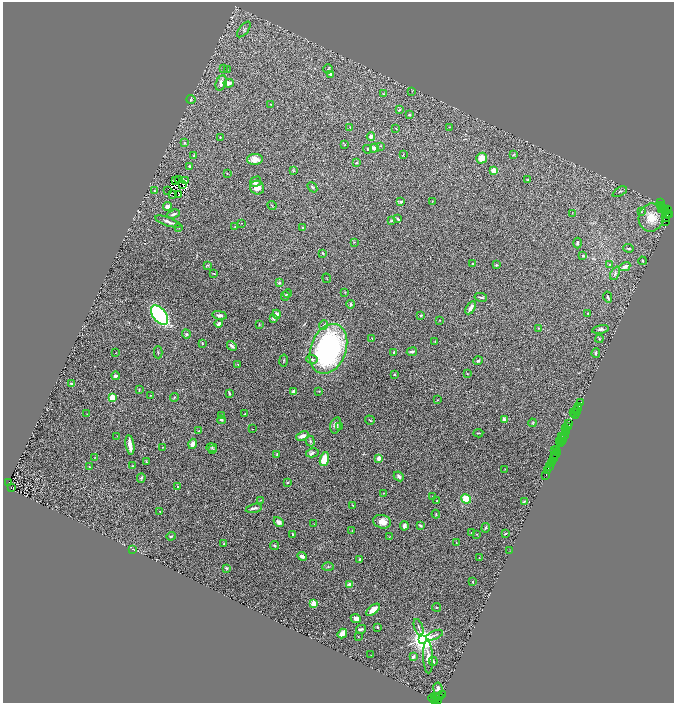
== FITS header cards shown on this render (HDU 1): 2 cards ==
NAXIS1  =                 1343
NAXIS2  =                 1401

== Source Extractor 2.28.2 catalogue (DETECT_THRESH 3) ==
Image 1343 x 1401 px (HDU 1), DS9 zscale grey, zoomed out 1/2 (1 PNG px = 2 x 2 image px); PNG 676 x 705 px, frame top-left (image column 2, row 1401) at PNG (3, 2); each listed source drawn as its Kron ellipse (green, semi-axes under 4 px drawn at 4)
Background 1.69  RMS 0.05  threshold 0.151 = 3 sigma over >= 5 px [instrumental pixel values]
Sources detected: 294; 40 cannot appear on this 1/2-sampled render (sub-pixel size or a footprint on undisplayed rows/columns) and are neither listed nor drawn; the other 254 listed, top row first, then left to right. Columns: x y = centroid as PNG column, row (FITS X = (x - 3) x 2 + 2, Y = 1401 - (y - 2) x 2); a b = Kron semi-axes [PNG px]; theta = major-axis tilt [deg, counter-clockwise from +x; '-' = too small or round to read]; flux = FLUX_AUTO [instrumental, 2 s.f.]
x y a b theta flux
244 29 9 4 52 23
224 68 4 2 - 6.5
328 69 5 3 - 9.5
227 70 2 2 - 3.5
330 74 4 3 - 17
221 83 8 5 68 59
229 83 5 4 - 51
412 91 4 3 - 7.5
384 94 3 3 - 5.9
191 99 4 3 - 7.2
271 104 2 2 - 5.9
400 110 3 2 - 5.5
409 115 3 3 - 8.8
449 127 2 2 - 3.3
350 128 3 2 - 6.2
396 128 4 2 - 4.2
371 136 4 4 - 24
220 137 2 2 - 6.6
185 143 3 3 - 12
344 145 3 2 - 4.1
380 146 3 2 - 5.3
374 148 4 4 - 49
367 149 4 3 - 10
194 155 3 2 - 6.3
403 155 3 2 - 6.4
514 155 4 2 - 6.4
481 158 6 5 - 110
255 159 8 5 2 72
357 162 3 3 - 13
190 166 4 3 - 13
494 170 4 4 - 70
293 171 4 3 - 8.4
227 173 3 2 - 4.3
179 179 2 1 - 3.6
176 180 3 1 - 8.5
528 180 3 2 - 5.7
186 181 3 1 - 2.4
255 182 6 4 31 40
183 185 2 1 - 0.21
312 187 6 3 -49 11
257 188 7 6 - 89
154 191 3 2 - 6.9
168 191 3 1 - 3.9
620 192 8 2 30 11
172 194 2 1 - 5.7
178 195 2 1 - 3.4
432 201 2 1 - 3.4
401 202 3 3 - 13
660 203 2 2 - 140
661 205 4 2 - 320
167 206 4 3 - 44
272 206 5 2 - 7.1
661 207 2 1 - 130
663 208 2 1 - 140
667 209 2 1 - 270
662 210 2 1 - 920
664 210 2 1 - 84
641 212 2 2 - 5.5
572 213 2 1 - 3.1
668 213 3 2 - 1100
173 214 7 3 19 20
670 214 3 2 - 300
651 217 14 12 78 170
665 217 2 1 - 110
398 219 4 2 - 19
391 221 3 3 - 7.1
168 222 13 3 -19 31
665 222 2 1 - 63
241 223 2 2 - 3
235 227 3 2 - 5.8
303 227 3 2 - 12
179 228 2 1 - 2.9
354 242 3 3 - 6
577 243 5 3 - 14
628 248 5 2 - 8.3
323 253 3 2 - 5.2
583 256 3 3 - 12
643 261 4 2 - 10
473 263 2 2 - 10
207 265 4 2 - 5.4
497 265 4 3 - 8.6
610 265 4 3 - 8.9
625 267 6 3 28 30
214 273 3 1 - 7.2
615 273 7 4 67 20
327 278 5 1 - 4.1
279 283 3 3 - 19
345 292 3 2 - 6.1
287 294 5 3 - 12
285 296 4 4 - 16
481 297 6 2 -11 13
608 297 5 2 - 14
351 304 4 2 - 14
471 308 7 3 58 64
588 313 3 2 - 12
277 314 4 4 - 46
160 315 11 6 -51 1200
220 315 7 3 -12 28
421 315 2 2 - 37
273 319 4 3 - 12
440 320 2 2 - 2.9
219 324 4 3 - 35
259 325 3 2 - 6
323 325 5 3 - 16
538 328 3 3 - 7.2
600 329 8 4 11 21
186 334 5 4 - 12
372 338 3 2 - 5.1
599 339 4 3 - 11
435 342 3 1 - 3.7
202 343 4 2 - 9.7
232 346 5 3 - 22
328 349 26 17 69 2200
158 352 6 3 -89 8.7
394 352 3 3 - 21
412 352 5 2 - 25
115 353 2 1 - 2.2
596 353 5 3 - 19
312 359 6 3 -4 18
284 361 6 2 79 7.7
478 361 4 3 - 13
238 364 2 2 - 3.4
467 374 3 2 - 5.3
394 375 3 2 - 9.6
115 376 4 3 - 22
72 384 3 2 - 42
139 389 3 2 - 4.9
319 391 3 2 - 5.2
294 392 4 4 - 30
229 393 3 2 - 8.7
151 395 2 1 - 3.5
112 397 3 3 - 570
174 397 4 2 - 6.9
438 400 2 2 - 4.4
581 402 2 1 - 62
579 406 2 1 - 150
578 408 2 1 - 160
576 411 3 1 - 200
573 412 2 1 - 38
87 414 2 1 - 2.4
245 414 3 2 - 20
575 414 5 2 - 170
221 416 3 3 - 21
504 419 3 3 - 25
221 420 4 3 - 20
370 420 5 2 - 8.4
532 423 4 3 - 6.9
568 423 2 1 - 68
336 425 8 5 74 47
339 426 3 2 - 6.6
567 427 4 3 - 470
252 429 2 1 - 4.7
566 429 4 1 - 440
199 431 2 1 - 5.3
567 431 2 2 - 160
566 432 2 1 - 130
478 433 5 2 - 11
117 436 2 1 - 2.4
302 436 6 4 21 50
562 436 3 2 - 380
565 436 3 1 - 320
561 438 2 1 - 160
563 440 2 1 - 73
310 441 5 3 - 14
560 442 3 1 - 230
562 442 2 1 - 100
193 444 5 3 - 56
560 444 2 1 - 120
130 445 10 3 -82 79
163 447 3 1 - 3.3
212 448 5 3 - 12
213 449 4 3 - 7.2
554 450 2 1 - 170
557 450 2 1 - 180
557 452 2 1 - 99
312 453 6 4 11 31
277 455 3 2 - 10
556 455 3 1 - 210
95 457 2 2 - 3.2
379 458 3 3 - 52
554 458 4 2 - 360
324 459 7 4 74 220
146 461 4 2 - 6.5
553 461 3 1 - 70
551 464 3 2 - 260
132 466 2 2 - 10
89 467 2 2 - 13
550 467 3 3 - 140
505 469 2 2 - 3.3
548 470 3 2 - 120
546 475 2 1 - 94
399 476 5 4 - 26
141 478 5 3 - 16
8 483 4 2 - 1100
287 483 2 2 - 24
177 487 2 2 - 38
11 488 3 2 - 1200
384 493 3 2 - 3.2
432 496 2 2 - 3.4
466 499 5 4 - 180
260 500 3 2 - 4.1
437 501 2 2 - 5
525 501 3 2 - 9.8
352 505 3 2 - 6
254 508 8 2 13 25
160 511 3 2 - 5.5
436 514 4 2 - 8.4
279 522 5 4 - 42
382 522 9 6 -13 90
314 524 3 2 - 3.6
420 525 4 2 - 16
404 526 4 3 - 36
486 528 5 3 - 12
352 531 2 2 - 2.8
471 533 3 2 - 7.1
477 534 2 2 - 4.1
505 534 3 2 - 6.5
293 535 4 2 - 14
171 536 5 3 - 12
389 537 3 2 - 4.1
456 542 2 2 - 3.6
224 543 4 3 - 7.4
275 546 4 3 - 13
133 549 3 2 - 6.9
510 550 3 2 - 3.8
302 556 5 3 - 38
479 558 2 2 - 4.1
360 559 3 2 - 11
328 567 6 2 0 8.4
227 568 3 2 - 19
473 582 2 2 - 7.8
349 585 2 2 - 140
314 603 2 2 - 230
436 607 4 2 - 7.5
373 610 8 4 38 93
356 618 5 4 - 37
377 627 3 2 - 8.8
419 627 9 2 -71 15
361 629 5 2 - 24
342 634 5 3 - 150
434 635 9 2 22 16
358 636 2 2 - 3.9
423 639 4 4 - 11000
371 655 3 2 - 2.5
413 657 3 2 - 33
428 657 16 5 -88 78
433 661 4 3 - 17
438 688 6 4 -82 36
442 694 3 1 - 210
439 697 2 1 - 280
433 698 4 2 - 270
437 698 4 3 - 1100
435 699 2 2 - 310
439 700 3 2 - 300
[40 sub-pixel or undisplayed-footprint detections neither listed nor drawn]